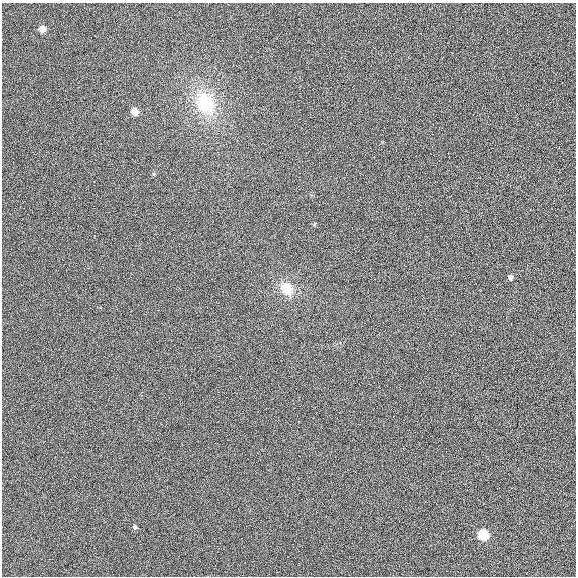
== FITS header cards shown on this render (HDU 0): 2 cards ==
NAXIS1  =                  574
NAXIS2  =                  574

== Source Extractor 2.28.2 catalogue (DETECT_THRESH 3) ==
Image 574 x 574 px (HDU 0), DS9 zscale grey, 1 PNG px = 1 image px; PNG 578 x 578 px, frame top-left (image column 1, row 574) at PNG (2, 3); no overlay
Background 0.0148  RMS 0.051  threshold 0.153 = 3 sigma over >= 5 px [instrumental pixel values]
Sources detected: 7; all 7 listed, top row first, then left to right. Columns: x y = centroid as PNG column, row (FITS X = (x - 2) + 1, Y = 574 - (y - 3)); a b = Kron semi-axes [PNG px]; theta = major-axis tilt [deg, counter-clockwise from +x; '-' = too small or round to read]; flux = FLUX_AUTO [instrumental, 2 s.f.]
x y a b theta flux
43 29 5 5 - 28
205 103 30 22 -59 200
134 111 6 5 - 37
510 277 4 4 - 9.5
287 289 19 14 -48 57
135 527 6 4 -77 6.8
483 535 6 6 - 210